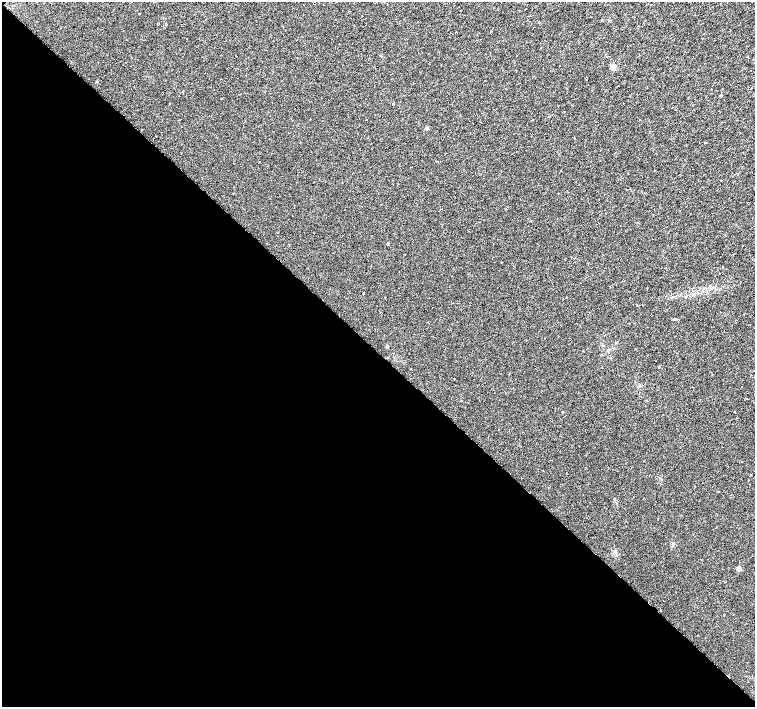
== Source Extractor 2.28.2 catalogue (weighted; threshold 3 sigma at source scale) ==
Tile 9 of 4 x 4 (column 1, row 3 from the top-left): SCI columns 1-1505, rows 1567-2975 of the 6024 x 6017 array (HDU 1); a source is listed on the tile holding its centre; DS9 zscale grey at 2 x 2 block average (1 PNG px = mean of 2 x 2 image px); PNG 757 x 709 px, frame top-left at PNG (2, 2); no overlay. Shown black and unused: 50% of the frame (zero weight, under 3 of 6 exposures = <1% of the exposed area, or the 3 px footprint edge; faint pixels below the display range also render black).
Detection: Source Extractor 2.28.2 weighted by HDU 2 'WHT'; one run over the whole footprint, this tile lists its part. Background 0.0116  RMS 0.0035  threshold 0.0144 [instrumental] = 3 sigma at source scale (4.09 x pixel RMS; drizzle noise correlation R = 1.36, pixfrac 0.8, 0.0396/0.0396 arcsec/px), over >= 5 px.
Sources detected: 18; all 18 listed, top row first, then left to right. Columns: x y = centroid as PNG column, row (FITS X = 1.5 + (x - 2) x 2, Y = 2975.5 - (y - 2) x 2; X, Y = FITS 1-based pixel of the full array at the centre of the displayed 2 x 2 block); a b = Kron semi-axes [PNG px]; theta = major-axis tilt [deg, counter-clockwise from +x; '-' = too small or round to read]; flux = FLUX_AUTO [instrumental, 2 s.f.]
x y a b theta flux
613 67 3 3 - 9.4
711 89 2 2 - 0.32
183 91 2 2 - 0.31
393 104 2 2 - 0.57
548 117 2 2 - 0.29
639 119 2 2 - 0.32
427 128 4 3 - 1.4
141 129 2 2 - 0.33
269 198 2 2 - 0.28
387 244 2 2 - 0.79
363 293 2 2 - 0.41
675 319 4 2 - 0.81
387 347 4 2 - 0.6
659 367 2 2 - 0.49
742 462 2 2 - 0.23
633 497 2 2 - 0.18
673 544 5 2 - 0.62
739 568 3 2 - 6.7
Diffuse or blended objects may show on this block-average render without a row.